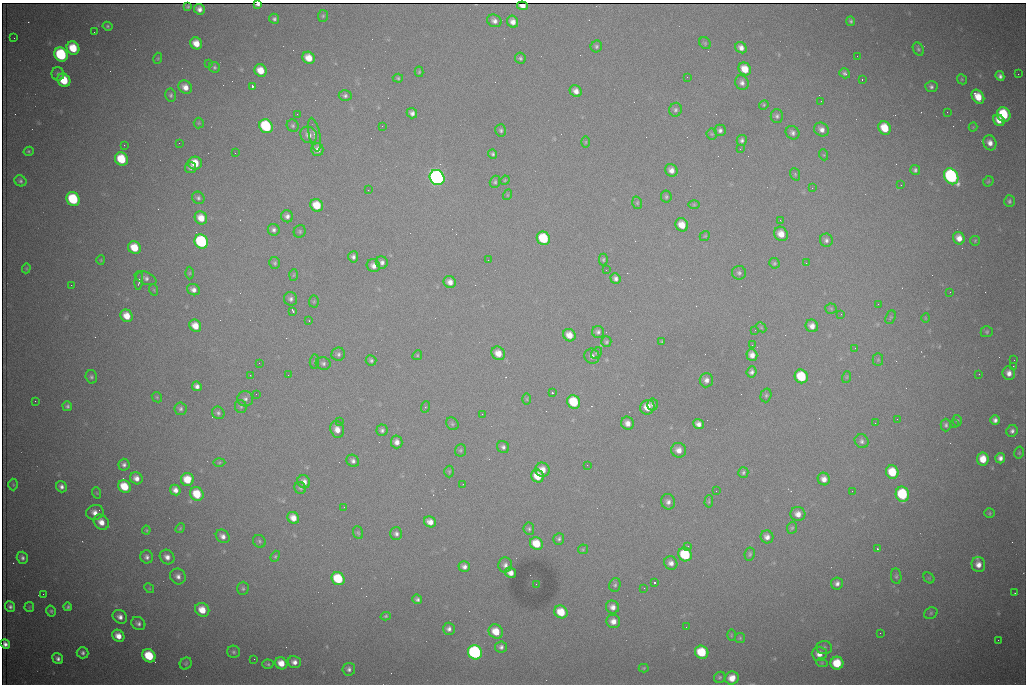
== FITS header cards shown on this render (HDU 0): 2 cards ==
NAXIS1  =                 1024 /fastest changing axis
NAXIS2  =                  682 /next to fastest changing axis

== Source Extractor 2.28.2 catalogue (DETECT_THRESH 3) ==
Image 1024 x 682 px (HDU 0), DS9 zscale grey, 1 PNG px = 1 image px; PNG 1028 x 686 px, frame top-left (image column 1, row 682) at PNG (2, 3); each listed source drawn as its Kron ellipse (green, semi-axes under 4 px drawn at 4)
Background 3250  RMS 36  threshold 109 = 3 sigma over >= 5 px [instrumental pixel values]
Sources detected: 331; all 331 listed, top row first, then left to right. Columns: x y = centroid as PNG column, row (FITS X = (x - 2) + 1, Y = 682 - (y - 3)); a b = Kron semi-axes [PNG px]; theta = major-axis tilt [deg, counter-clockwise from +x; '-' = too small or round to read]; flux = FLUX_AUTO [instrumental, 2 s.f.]
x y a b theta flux
258 4 4 3 - 8.5e+03
188 6 4 3 - 3.5e+03
522 6 5 4 - 1.4e+04
199 9 5 5 - 1.2e+04
323 16 6 5 - 4.0e+03
274 19 5 5 - 5.5e+03
494 21 7 6 - 1.1e+04
851 21 5 4 - 4.4e+03
513 22 6 5 - 1.6e+04
107 26 5 4 - 3.7e+03
94 32 2 2 - 1.1e+03
14 38 2 2 - 1.4e+03
196 43 6 5 - 2.9e+04
705 43 6 5 - 3.4e+03
596 46 6 5 - 4.8e+03
73 48 7 6 - 6.4e+04
741 48 6 5 - 1.4e+04
918 49 7 5 -61 5.0e+03
61 55 7 6 - 2.3e+05
857 56 3 2 - 1.8e+03
158 58 5 3 - 2.4e+03
309 58 6 5 - 3.5e+04
520 58 5 5 - 5.2e+03
208 64 3 2 - 3.1e+03
214 67 6 5 - 4.7e+03
745 69 7 6 - 4.0e+04
260 70 6 5 - 3.6e+04
419 72 5 4 - 3.3e+03
845 73 5 4 - 5.8e+03
58 74 7 6 - 6.5e+03
1018 74 2 2 - 1.5e+04
1000 76 5 4 - 8.1e+03
687 77 2 2 - 1.1e+03
398 78 5 4 - 3.3e+03
862 79 3 2 - 5.4e+03
962 79 5 4 - 3.2e+03
64 80 7 6 - 6.7e+04
742 83 7 6 - 1.0e+04
252 86 3 3 - 9.7e+04
185 87 7 6 - 2.0e+04
931 87 6 5 - 6.7e+03
576 91 6 5 - 1.5e+04
171 95 6 5 - 5.3e+03
345 96 6 5 - 6.0e+03
978 97 8 5 -55 4.1e+04
821 101 2 2 - 1.4e+03
764 105 5 4 - 3.0e+03
675 110 7 6 - 6.3e+03
947 112 2 2 - 3.0e+03
412 113 5 5 - 9.5e+03
297 114 2 2 - 2.2e+03
1004 114 7 6 - 1.2e+05
777 116 7 6 - 6.6e+03
999 120 6 5 - 2.4e+04
199 123 5 5 - 3.2e+03
266 126 7 6 - 2.1e+05
293 126 6 5 - 4.7e+03
382 126 3 2 - 1.8e+03
973 127 4 4 - 2.0e+03
885 128 7 6 - 5.7e+04
821 129 8 6 -32 1.3e+04
501 130 6 5 - 5.3e+03
720 130 6 5 - 7.8e+03
793 133 7 6 - 8.6e+03
712 134 5 5 - 4.1e+03
309 135 9 8 - 1.5e+04
314 135 17 5 -79 1.2e+04
742 140 5 5 - 6.4e+03
586 142 6 4 89 2.7e+03
179 143 2 2 - 3.7e+03
990 143 8 6 -69 1.7e+04
124 145 3 2 - 2.2e+03
317 149 6 6 - 1.6e+04
740 149 2 2 - 2.9e+03
29 151 5 4 - 3.5e+03
235 153 2 2 - 1.3e+03
493 154 5 4 - 4.8e+03
824 155 5 3 - 2.5e+03
121 159 7 6 - 8.4e+04
195 163 7 6 - 4.7e+04
191 168 5 5 - 8.0e+03
671 170 7 6 - 1.5e+04
915 170 5 5 - 6.0e+03
795 174 6 5 - 3.9e+03
951 176 8 6 -56 5.0e+05
437 178 8 7 - 1.0e+06
505 180 5 4 - 2.6e+03
20 181 6 5 - 5.7e+03
988 181 6 4 45 3.1e+03
495 182 6 5 - 4.5e+03
901 185 3 2 - 1.8e+03
812 188 3 2 - 3.2e+03
368 190 2 2 - 8.6e+03
507 195 5 3 - 2.1e+03
666 197 6 5 - 4.2e+03
198 198 6 6 - 6.1e+03
73 199 7 6 - 1.6e+05
1009 201 6 5 - 5.5e+03
637 203 6 5 - 3.3e+03
317 205 7 6 - 5.8e+04
694 205 6 4 0 2.8e+03
287 216 6 6 - 9.8e+03
201 218 7 6 - 3.4e+04
780 220 3 2 - 2.7e+03
682 225 7 6 - 3.5e+04
274 230 6 6 - 7.9e+03
300 231 6 5 - 4.4e+03
781 234 7 6 - 2.8e+04
705 236 5 4 - 2.8e+03
543 238 7 6 - 1.1e+05
959 238 6 5 - 2.1e+04
826 240 6 6 - 7.0e+03
975 241 5 4 - 2.8e+03
201 242 7 6 - 3.2e+05
134 247 7 6 - 5.3e+04
353 257 6 5 - 7.4e+03
101 260 5 4 - 2.5e+03
488 260 2 2 - 2.0e+03
603 260 6 4 89 4.0e+03
382 262 6 6 - 9.2e+03
275 263 6 5 - 4.7e+03
774 263 5 5 - 3.7e+03
806 263 2 2 - 1.2e+03
373 266 7 6 - 1.4e+04
26 268 5 4 - 2.6e+03
606 270 2 2 - 1.2e+03
190 273 6 4 89 2.9e+03
739 273 7 7 - 6.6e+03
294 275 6 4 87 3.0e+03
145 278 11 6 -22 1.0e+04
615 278 6 5 - 8.8e+03
139 281 9 3 83 6.4e+03
450 282 6 5 - 1.6e+04
71 285 2 2 - 7.1e+03
154 290 6 3 -72 2.7e+03
193 290 6 5 - 1.2e+04
950 292 2 2 - 1.1e+03
291 299 7 6 - 8.1e+03
314 301 6 5 - 3.0e+03
878 304 2 2 - 1.2e+03
831 309 5 5 - 3.7e+03
293 311 4 2 - 5.0e+03
841 314 3 2 - 2.7e+03
127 316 6 5 - 3.4e+04
891 317 7 4 67 3.5e+03
925 318 5 3 - 1.9e+03
309 321 3 2 - 1.4e+03
195 326 6 5 - 3.1e+04
812 326 6 6 - 1.7e+04
761 327 6 4 -45 3.6e+03
755 330 2 2 - 1.5e+03
598 332 6 6 - 7.0e+03
987 332 6 5 - 4.1e+03
569 335 6 6 - 2.8e+04
662 341 4 2 - 2.7e+03
606 342 5 5 - 4.2e+03
752 345 2 2 - 4.5e+03
855 348 3 3 - 1.2e+03
498 353 7 6 - 2.8e+04
597 353 6 4 43 3.5e+03
338 354 7 6 - 6.8e+03
417 355 5 4 - 3.0e+03
752 355 6 5 - 1.6e+04
592 356 8 7 - 1.1e+04
371 360 5 5 - 5.6e+03
878 360 6 5 - 4.1e+03
1014 360 2 2 - 2.4e+03
314 362 7 4 83 3.6e+03
259 363 2 2 - 1.7e+03
323 363 7 6 - 6.8e+03
1013 366 2 2 - 1.7e+04
752 372 5 5 - 7.1e+03
1009 373 7 6 - 1.6e+04
979 374 2 2 - 2.2e+03
250 375 3 2 - 1.4e+03
288 375 2 2 - 1.5e+03
801 376 7 6 - 1.1e+05
91 377 7 5 -75 5.0e+03
847 377 6 3 71 3.0e+03
706 380 7 7 - 1.2e+04
197 386 5 4 - 1.0e+04
552 393 3 3 - 8.3e+03
256 394 2 2 - 1.5e+03
766 395 7 5 74 4.7e+03
157 397 6 4 -47 3.2e+03
245 399 8 7 - 9.4e+03
527 399 6 4 -89 3.3e+03
35 401 2 2 - 1.7e+03
574 402 7 6 - 1.0e+05
652 404 6 5 - 6.0e+03
67 406 5 5 - 5.2e+03
241 406 6 6 - 4.8e+03
425 407 6 3 71 2.6e+03
647 407 7 7 - 3.5e+04
180 409 6 6 - 6.7e+03
218 413 6 6 - 6.3e+03
482 414 2 2 - 1.0e+03
897 419 2 2 - 9.7e+02
995 420 5 4 - 9.5e+03
339 421 2 2 - 1.2e+03
957 421 6 4 87 3.3e+03
627 423 7 6 - 1.7e+04
875 423 3 2 - 1.8e+03
452 424 7 5 -47 4.6e+03
698 424 5 5 - 1.2e+04
954 424 2 2 - 9.7e+03
946 425 6 5 - 5.4e+03
337 429 8 6 -70 2.1e+04
382 430 5 5 - 6.6e+03
1012 431 6 5 - 8.1e+03
862 441 7 6 - 7.3e+03
397 442 6 6 - 1.5e+04
503 447 6 6 - 7.4e+03
460 450 6 5 - 4.2e+03
679 450 7 7 - 1.9e+04
1019 453 6 4 76 3.5e+03
1000 458 5 5 - 1.1e+04
983 459 6 6 - 4.1e+04
353 461 6 5 - 8.4e+03
219 462 6 4 2 2.9e+03
124 465 6 5 - 7.5e+03
587 465 2 2 - 5.6e+03
542 470 7 7 - 2.6e+04
449 472 6 5 - 3.2e+03
743 472 5 5 - 4.7e+03
892 472 7 6 - 7.0e+04
538 476 6 6 - 4.5e+04
136 478 6 5 - 1.5e+04
187 479 6 6 - 4.7e+04
824 479 6 6 - 1.7e+04
304 482 7 6 - 1.8e+04
463 484 2 2 - 1.7e+03
13 485 6 5 - 3.4e+03
61 487 6 5 - 9.2e+03
124 487 7 6 - 6.1e+04
300 488 6 5 - 5.1e+03
175 490 5 5 - 1.4e+04
716 491 2 2 - 2.0e+03
852 491 2 2 - 1.5e+03
97 493 6 3 -71 2.5e+03
197 494 7 6 - 6.4e+04
902 494 7 6 - 1.7e+05
709 501 6 4 87 3.2e+03
668 502 8 7 - 1.1e+04
344 507 2 2 - 4.4e+03
95 512 9 7 17 1.7e+04
990 513 5 4 - 3.2e+03
798 514 7 7 - 1.9e+04
293 518 6 5 - 2.4e+04
101 522 8 7 - 2.3e+04
430 522 6 5 - 1.8e+04
180 528 5 4 - 3.0e+03
792 528 6 5 - 3.9e+03
529 529 6 5 - 4.5e+03
146 530 4 4 - 2.5e+03
358 533 6 5 - 4.0e+03
396 534 6 6 - 8.1e+03
223 536 7 6 - 1.2e+04
767 537 6 6 - 1.3e+04
559 539 6 5 - 5.6e+03
259 541 7 6 - 5.1e+03
536 544 7 6 - 5.4e+04
688 546 4 3 - 2.1e+03
583 549 5 5 - 3.2e+03
877 549 3 3 - 3.6e+03
685 554 7 6 - 1.5e+05
750 554 7 5 80 4.6e+03
275 556 6 4 67 3.4e+03
147 557 6 6 - 8.8e+03
167 557 8 7 - 1.6e+04
22 558 6 5 - 7.7e+03
671 563 7 6 - 1.3e+04
505 565 7 7 - 1.1e+04
978 565 7 7 - 1.9e+04
464 567 6 5 - 1.0e+04
510 573 6 5 - 1.5e+04
178 576 8 7 - 1.3e+04
896 576 8 5 -82 5.1e+03
929 578 6 5 - 3.6e+03
338 579 7 6 - 1.1e+05
654 583 3 3 - 1.0e+05
837 583 6 6 - 1.0e+04
536 584 2 2 - 1.2e+03
615 585 7 5 72 5.2e+03
149 588 5 4 - 2.8e+03
243 588 6 5 - 5.0e+03
644 588 2 2 - 1.1e+03
1015 593 3 2 - 2.0e+03
43 594 2 2 - 2.8e+03
417 599 5 4 - 6.8e+03
10 606 5 4 - 7.4e+03
29 607 5 4 - 2.7e+03
68 607 4 4 - 4.3e+03
613 607 7 6 - 1.5e+04
202 610 7 6 - 4.0e+04
51 611 5 4 - 4.4e+03
561 612 7 6 - 5.4e+04
931 613 7 5 29 4.8e+03
386 616 5 4 - 3.3e+03
120 617 7 6 - 1.4e+04
613 621 7 6 - 1.8e+04
138 623 7 6 - 8.7e+03
686 627 2 2 - 1.0e+03
449 629 6 6 - 9.5e+03
496 632 7 6 - 4.8e+04
880 633 3 2 - 2.2e+03
731 635 6 3 89 2.3e+03
118 636 6 5 - 2.3e+04
740 638 5 5 - 3.2e+03
998 640 2 2 - 1.2e+03
5 644 5 4 - 1.0e+04
501 647 6 5 - 8.5e+03
824 648 7 6 - 6.1e+03
234 652 6 6 - 4.9e+03
475 652 7 6 - 5.2e+05
702 652 7 6 - 1.0e+05
83 653 6 5 - 7.1e+03
819 654 7 7 - 1.8e+04
149 656 7 6 - 9.5e+04
58 659 6 5 - 9.5e+03
254 659 2 2 - 5.7e+03
294 662 6 6 - 1.3e+04
186 663 6 5 - 4.0e+03
281 663 6 5 - 3.1e+04
822 663 6 3 -18 2.7e+03
837 663 6 6 - 7.7e+04
268 664 5 4 - 4.0e+03
644 668 5 4 - 2.6e+03
349 669 6 6 - 8.2e+03
720 677 6 5 - 4.2e+03
732 678 7 6 - 2.8e+04
At the frame edge (FLAGS 8, measured only in part): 1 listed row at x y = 258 4

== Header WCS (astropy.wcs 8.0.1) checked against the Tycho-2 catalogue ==
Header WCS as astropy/WCSLIB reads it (CRVAL/CRPIX/CD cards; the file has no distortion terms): RA---TAN/DEC--TAN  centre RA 07:09:12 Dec +30:56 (107.30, +30.93 deg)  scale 1.44 arcsec/px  FOV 24.5' x 16.3'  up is -93 deg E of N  parity flipped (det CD > 0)
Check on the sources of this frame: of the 60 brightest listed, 3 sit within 1.9 arcsec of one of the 10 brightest Tycho-2 stars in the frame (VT <= 12.48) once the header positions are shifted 0.90 arcsec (0.26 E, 0.86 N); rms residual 0.64 arcsec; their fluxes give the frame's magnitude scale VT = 25.76 - 2.5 log10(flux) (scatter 0.09 mag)
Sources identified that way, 3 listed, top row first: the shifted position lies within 1.9 arcsec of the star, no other Tycho-2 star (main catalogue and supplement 1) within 3.8 arcsec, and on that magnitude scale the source's flux lands within +1.5 / -3 mag of the star's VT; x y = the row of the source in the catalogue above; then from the Tycho-2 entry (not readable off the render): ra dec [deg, ICRS J2000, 3 dp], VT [Tycho-2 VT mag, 2 dp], TYC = Tycho-2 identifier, HIP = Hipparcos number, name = IAU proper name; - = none
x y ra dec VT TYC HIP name
437 178 107.226 +30.900 10.76 2438-883-1 - -
201 242 107.261 +30.807 12.26 2438-856-1 - -
475 652 107.445 +30.924 11.38 2438-1056-1 - -